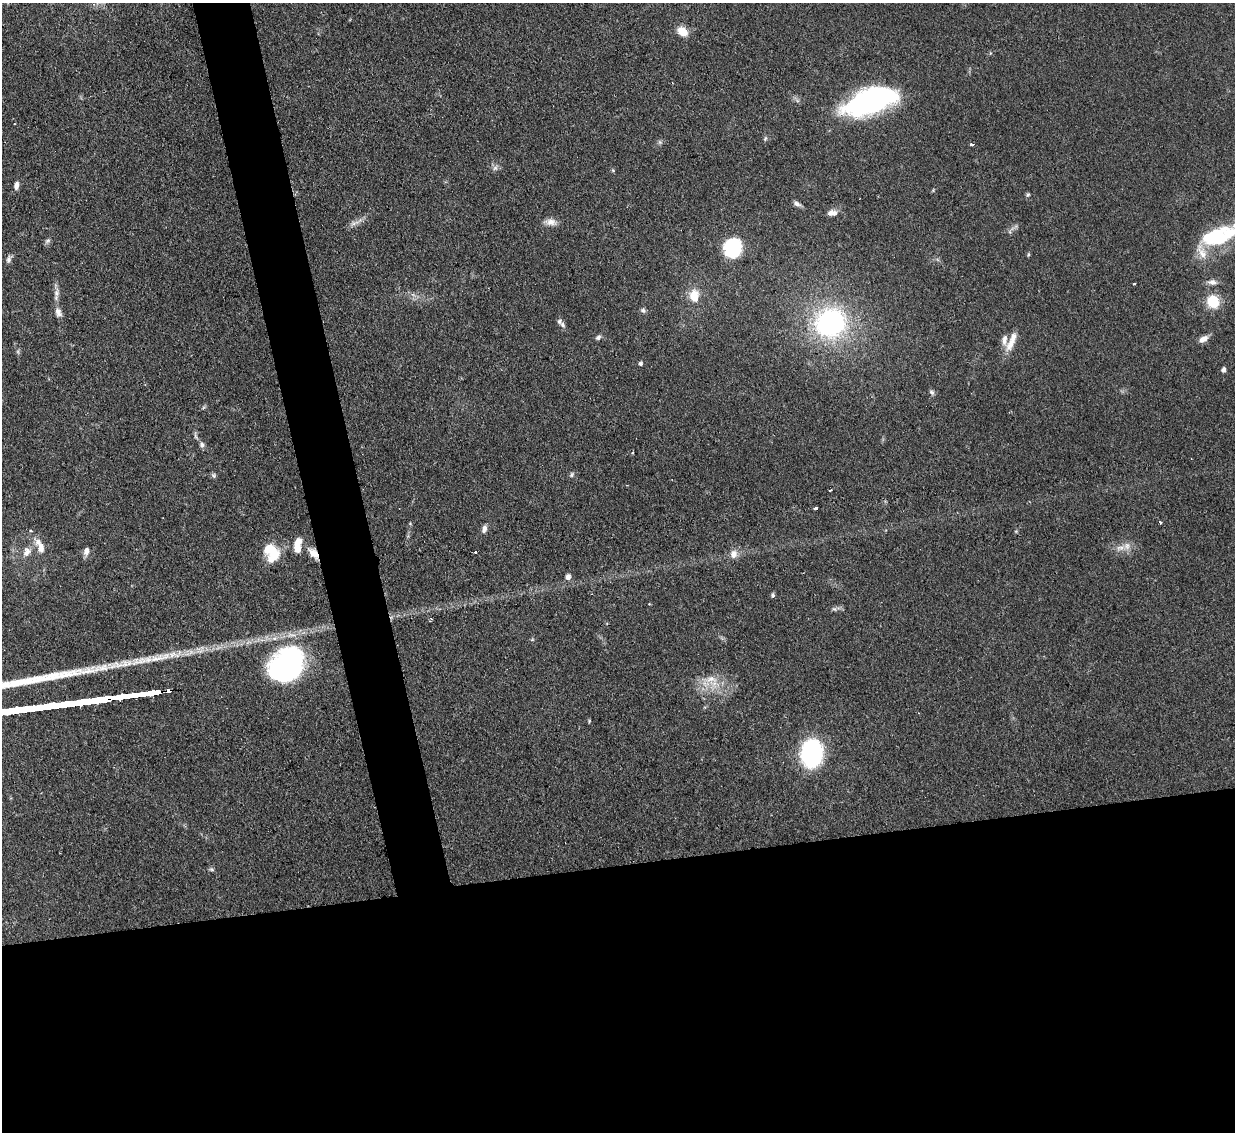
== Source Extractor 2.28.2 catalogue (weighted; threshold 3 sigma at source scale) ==
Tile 15 of 4 x 4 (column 3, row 4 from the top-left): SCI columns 2466-3698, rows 255-1384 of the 4931 x 4910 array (HDU 1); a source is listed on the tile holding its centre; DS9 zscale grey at full resolution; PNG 1237 x 1134 px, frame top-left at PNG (2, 3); no overlay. Shown black and unused: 27% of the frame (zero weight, under 2 of 3 exposures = <1% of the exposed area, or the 3 px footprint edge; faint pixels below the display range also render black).
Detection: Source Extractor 2.28.2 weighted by HDU 2 'WHT'; one run over the whole footprint, this tile lists its part. Background 0.0828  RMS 0.0061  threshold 0.0275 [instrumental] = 3 sigma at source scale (4.5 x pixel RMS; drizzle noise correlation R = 1.50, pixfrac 1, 0.05/0.05 arcsec/px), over >= 5 px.
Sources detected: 68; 2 inside a brighter object's white glare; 1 cosmic-ray / hot-pixel residue — not listed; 6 inside a brighter listed object's ellipse — not listed separately; the other 59 listed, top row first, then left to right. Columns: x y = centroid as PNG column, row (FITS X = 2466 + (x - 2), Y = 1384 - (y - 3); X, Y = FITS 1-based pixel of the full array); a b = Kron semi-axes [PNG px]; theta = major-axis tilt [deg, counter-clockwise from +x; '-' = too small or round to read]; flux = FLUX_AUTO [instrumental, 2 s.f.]
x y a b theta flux
682 31 11 9 -38 8.9
871 101 51 22 19 120
765 138 7 4 70 0.95
660 142 6 6 - 1.2
972 144 4 3 - 4.8
495 168 8 6 62 2
613 170 5 4 - 0.8
16 185 9 5 80 2.8
1028 195 6 5 - 0.97
797 204 10 6 -25 2.1
832 213 12 7 1 3.9
550 222 17 9 -7 4.5
355 223 16 6 14 3.1
1216 237 38 22 23 41
48 241 9 6 40 1.5
733 248 17 14 68 45
1028 255 5 3 - 0.69
9 259 10 6 83 2
1212 282 13 7 -10 3.2
1134 284 3 2 - 0.65
56 293 15 7 87 3.5
694 296 16 12 -88 10
1213 302 12 11 - 18
643 310 7 6 - 1.6
58 312 14 8 -71 3.5
830 323 25 23 28 110
562 325 11 6 -55 2.5
598 337 7 5 35 1.7
1203 339 11 7 30 4.2
1011 343 24 9 63 8.1
18 351 8 4 -90 1.1
641 363 5 5 - 1.2
1223 370 5 4 - 2.3
932 392 8 5 -45 1.4
196 436 12 4 -74 1.5
202 445 7 6 - 1.9
572 474 8 5 61 1.3
213 475 7 6 - 1.2
830 490 3 2 - 1.4
816 508 4 3 - 4.1
1160 522 5 3 - 0.82
484 529 11 6 74 2.6
298 542 12 8 51 6.3
40 546 25 10 -64 7.6
1127 546 11 9 55 4
86 551 9 6 80 3.3
26 552 13 9 64 4.8
271 552 22 16 -68 18
475 552 3 3 - 1.1
313 553 18 9 -49 6.4
734 554 11 10 - 4.4
568 577 7 6 - 2.8
773 595 6 4 -89 1.1
120 664 53 10 10 20
289 665 46 31 75 110
711 679 27 10 4 10
169 691 4 4 - 34
811 753 19 14 87 110
212 870 8 4 -2 1.1
Overlapping masked pixels (flux is a lower limit): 2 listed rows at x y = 313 553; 169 691
Isophote crosses this tile's border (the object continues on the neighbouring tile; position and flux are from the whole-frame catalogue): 1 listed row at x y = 1216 237